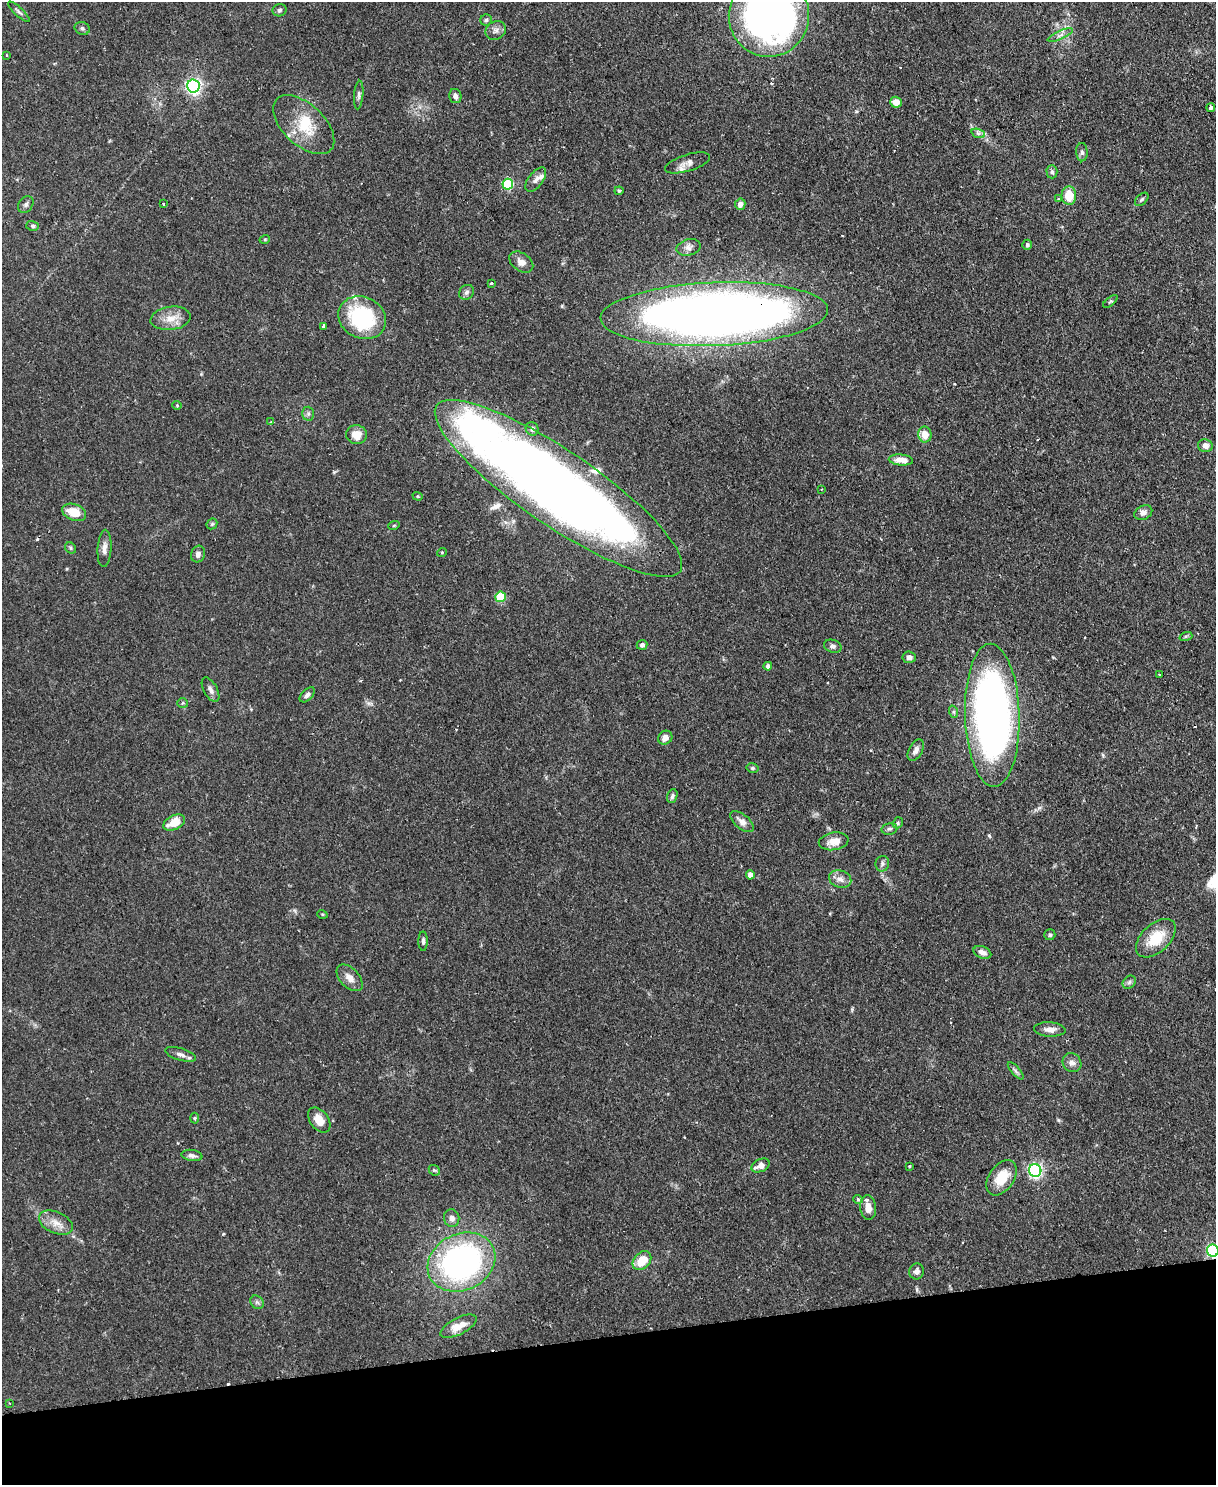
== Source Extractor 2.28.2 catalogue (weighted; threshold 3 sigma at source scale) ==
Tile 10 of 4 x 3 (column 2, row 3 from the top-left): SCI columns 1215-2428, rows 137-1619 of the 4856 x 4838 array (HDU 1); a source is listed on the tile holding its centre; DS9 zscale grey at full resolution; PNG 1218 x 1487 px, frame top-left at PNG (2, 2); each listed source drawn as its Kron ellipse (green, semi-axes under 4 px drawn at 4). Shown black and unused: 10% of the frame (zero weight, under 2 of 3 exposures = <1% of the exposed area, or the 3 px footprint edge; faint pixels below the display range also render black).
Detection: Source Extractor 2.28.2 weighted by HDU 2 'WHT'; one run over the whole footprint, this tile lists its part. Background 0.0859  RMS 0.006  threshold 0.0271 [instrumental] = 3 sigma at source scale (4.5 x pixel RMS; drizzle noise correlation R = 1.50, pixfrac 1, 0.05/0.05 arcsec/px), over >= 5 px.
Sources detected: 125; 2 inside a brighter object's white glare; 4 cosmic-ray / hot-pixel residue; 1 long thin detection or spike segment (spike, bleed or trail) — neither listed nor drawn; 6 inside a brighter listed object's ellipse — not listed separately; the other 112 listed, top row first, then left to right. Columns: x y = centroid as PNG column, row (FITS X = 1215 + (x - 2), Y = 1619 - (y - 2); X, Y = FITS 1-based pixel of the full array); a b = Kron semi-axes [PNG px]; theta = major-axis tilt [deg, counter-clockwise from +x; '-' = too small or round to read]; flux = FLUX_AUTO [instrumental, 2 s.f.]
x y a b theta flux
280 10 7 6 - 1.4
19 12 14 4 -43 1.7
769 16 41 40 - 300
486 20 6 5 - 1.1
82 28 8 6 -24 1.5
496 30 10 9 - 2.8
1060 35 13 4 23 2.4
6 55 3 2 - 0.44
193 86 6 6 - 150
359 95 14 4 85 1.8
455 96 7 6 - 2.2
896 102 6 5 - 6
1211 108 4 4 - 2.7
304 125 37 20 -43 22
978 133 7 4 -19 1.5
1082 152 9 5 -89 1.7
687 163 23 8 17 4.7
1052 172 6 5 - 1.3
536 180 14 7 52 3.3
508 184 5 5 - 43
619 191 4 4 - 0.74
1069 196 9 7 -86 14
1059 199 4 3 - 0.66
1142 199 8 5 45 1.3
26 204 9 7 56 1.8
163 204 3 2 - 1
740 204 6 5 - 3.1
33 226 6 5 - 1.2
265 239 5 3 - 0.65
1027 245 5 4 - 1.2
689 247 12 8 14 3.1
521 262 13 9 -36 4.3
491 283 3 3 - 1
467 292 8 7 - 1.8
1110 301 8 4 38 0.94
714 314 114 32 2 750
171 318 20 11 8 8.6
362 318 24 20 -26 58
324 326 4 3 - 3.1
177 405 4 4 - 0.59
308 414 7 6 - 1.5
270 422 3 2 - 0.51
532 429 7 6 - 1.8
356 434 10 9 - 7.9
925 435 8 6 -82 8
1205 446 7 6 - 3.1
901 460 12 5 -4 5.8
558 488 147 37 -34 810
822 489 4 2 - 0.43
418 496 5 4 - 0.71
74 512 12 8 -21 12
1143 513 9 7 26 2.7
212 524 6 5 - 0.94
394 525 6 3 20 0.69
71 548 6 5 - 0.99
104 548 18 7 86 4.1
442 552 5 3 - 0.57
198 554 8 7 - 2.4
501 597 5 5 - 29
1186 636 6 4 18 0.97
642 645 5 5 - 1.6
833 646 9 6 -18 1.8
909 657 7 5 -5 2.2
768 666 4 4 - 2.5
1159 674 3 2 - 0.45
211 690 13 6 -61 2.7
307 695 9 5 45 2.2
183 703 5 4 - 1.2
954 712 6 4 -72 1.1
992 715 71 27 -88 360
665 738 7 6 - 3.9
916 750 11 6 61 3.2
752 768 6 4 -14 1
672 796 7 5 69 1.4
174 822 11 7 27 10
742 822 14 7 -40 4
898 823 6 5 - 1.1
889 829 8 5 14 1.5
834 841 15 8 10 7.4
882 864 8 6 76 1.7
750 875 4 4 - 4.9
840 879 11 8 -17 3.9
322 914 5 3 - 0.6
1050 935 5 5 - 1.2
1156 938 24 14 43 17
423 941 10 4 -90 1.6
982 952 9 6 -22 3.1
350 978 16 9 -46 4.9
1129 982 7 5 45 1.5
1050 1029 16 7 -3 3.9
181 1054 16 6 -16 3
1072 1063 10 9 - 3.1
1016 1071 11 4 -50 1.5
195 1118 5 3 - 0.6
319 1120 14 9 -53 7.5
192 1155 10 5 -9 2.4
760 1165 9 6 22 4.9
910 1166 3 3 - 0.93
434 1170 6 4 -42 0.89
1035 1170 6 6 - 140
1002 1178 19 12 55 14
858 1199 5 4 - 0.85
868 1207 12 8 -83 5.1
452 1218 9 7 -81 3.1
56 1223 18 10 -24 6.8
1213 1251 6 6 - 86
642 1261 11 8 45 12
461 1262 35 28 26 170
917 1271 8 7 - 2.4
257 1302 7 6 - 1.4
458 1326 20 8 27 7.7
10 1403 3 3 - 0.59
Overlapping masked pixels (flux is a lower limit): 3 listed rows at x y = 714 314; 558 488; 1213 1251
Isophote crosses this tile's border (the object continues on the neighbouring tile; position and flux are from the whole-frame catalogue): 2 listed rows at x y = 769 16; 1213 1251